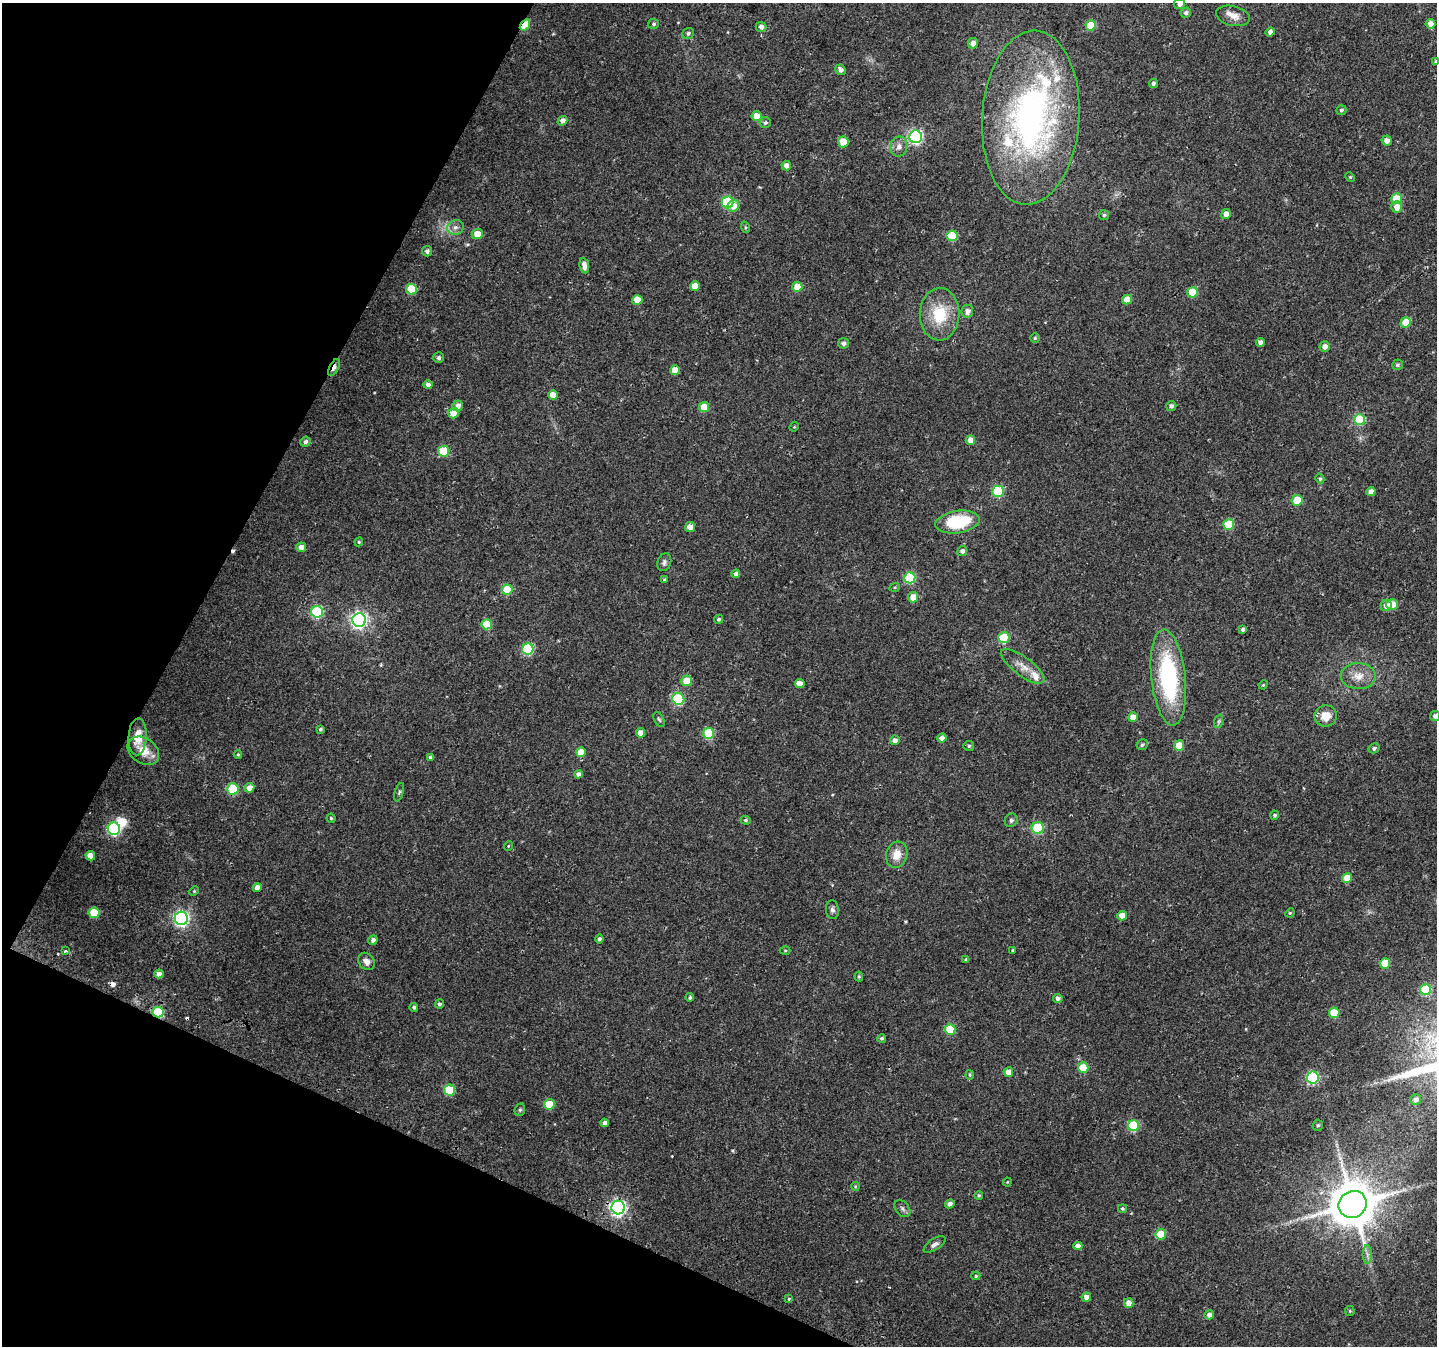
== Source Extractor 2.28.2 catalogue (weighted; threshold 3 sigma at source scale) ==
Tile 9 of 4 x 4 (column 1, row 3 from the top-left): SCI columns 23-1457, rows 1640-2983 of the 5776 x 5902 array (HDU 1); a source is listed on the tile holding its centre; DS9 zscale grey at full resolution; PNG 1439 x 1348 px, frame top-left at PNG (2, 3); each listed source drawn as its Kron ellipse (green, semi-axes under 4 px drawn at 4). Shown black and unused: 22% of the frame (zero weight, under 2 of 3 exposures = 2% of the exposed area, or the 3 px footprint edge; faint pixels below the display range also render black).
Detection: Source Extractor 2.28.2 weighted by HDU 2 'WHT'; one run over the whole footprint, this tile lists its part. Background 0.0525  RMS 0.012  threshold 0.0531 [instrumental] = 3 sigma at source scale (4.5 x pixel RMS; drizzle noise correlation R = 1.50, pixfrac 1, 0.0396/0.0396 arcsec/px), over >= 5 px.
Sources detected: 196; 1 too faint to see at this stretch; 1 inside a brighter object's white glare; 4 cosmic-ray / hot-pixel residue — neither listed nor drawn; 4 inside a brighter listed object's ellipse — not listed separately; the other 186 listed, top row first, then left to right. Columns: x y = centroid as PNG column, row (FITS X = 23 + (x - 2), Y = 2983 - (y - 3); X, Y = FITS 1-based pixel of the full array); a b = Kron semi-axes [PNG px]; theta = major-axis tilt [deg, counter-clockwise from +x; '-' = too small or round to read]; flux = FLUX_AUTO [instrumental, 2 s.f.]
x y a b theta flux
1180 4 5 5 - 5.4
1186 13 5 5 - 3.1
1233 16 17 10 -13 10
654 24 5 5 - 2.2
1430 24 5 5 - 9.3
525 25 6 4 54 41
1091 25 5 5 - 27
761 27 5 5 - 4.3
1270 32 5 4 - 4.1
688 33 6 5 - 2.9
973 43 5 5 - 7
1436 61 4 4 - 1.4
840 70 5 5 - 4.3
1153 83 5 4 - 2.7
1341 110 5 4 - 2.5
757 116 5 5 - 16
1031 118 87 48 86 410
562 121 5 4 - 5.3
765 123 5 5 - 2.4
916 137 6 6 - 230
1387 141 5 5 - 7
843 142 5 5 - 19
899 147 10 8 78 6.4
786 165 5 5 - 5.8
1350 177 5 4 - 1.3
1396 199 5 5 - 28
728 202 6 5 - 86
733 206 6 5 - 12
1397 207 5 5 - 10
1226 214 5 4 - 8.4
1104 215 5 5 - 2.2
455 227 8 7 - 4.7
745 227 6 4 -72 1.4
477 234 5 5 - 15
952 236 5 5 - 54
427 251 5 5 - 3.7
584 266 8 4 -82 8
695 286 5 4 - 15
797 287 5 5 - 18
411 289 5 5 - 49
1192 292 5 5 - 27
637 300 5 5 - 13
1127 300 5 5 - 16
967 311 6 6 - 5.8
940 314 26 20 88 45
1406 322 5 5 - 22
1035 338 5 5 - 1.6
1260 342 4 4 - 5.1
844 343 5 5 - 3.7
1325 347 5 5 - 6.4
439 358 5 5 - 2.8
1397 365 5 5 - 2.4
334 368 9 4 64 6.7
675 370 5 4 - 13
428 385 4 4 - 5.1
553 395 5 4 - 12
458 406 5 5 - 6.7
1171 406 5 5 - 3.8
704 407 5 5 - 20
453 413 5 5 - 11
1360 419 5 5 - 63
794 427 5 4 - 1.1
970 440 5 4 - 10
305 442 5 5 - 3.2
444 451 5 5 - 50
1320 479 5 4 - 1.8
998 491 5 5 - 73
1371 492 5 4 - 6.9
1297 500 5 5 - 26
958 522 22 11 8 64
1229 524 5 5 - 52
690 527 5 5 - 8
359 542 4 4 - 1.3
301 547 5 5 - 8.7
962 551 5 5 - 3.8
664 562 9 6 71 3.3
736 574 4 4 - 4
910 578 5 5 - 81
664 580 4 4 - 1.5
895 587 5 3 - 1.1
507 589 5 5 - 30
913 597 5 5 - 13
1392 604 6 5 - 15
1386 606 5 5 - 7.4
317 612 6 6 - 100
719 619 4 4 - 2.1
359 620 7 6 - 340
487 624 5 5 - 31
1243 630 4 4 - 3.1
1004 638 5 5 - 62
528 649 5 5 - 89
1023 666 26 9 -37 13
1358 676 17 13 -1 15
1168 677 48 17 -84 140
687 681 5 5 - 19
800 684 5 4 - 9.7
1263 685 4 3 - 1.1
678 699 6 6 - 100
1326 716 11 10 - 16
1435 716 5 5 - 4.4
1133 717 5 4 - 15
659 719 8 4 -61 2
1219 721 7 4 71 2.2
320 729 4 4 - 1.9
640 733 5 4 - 9.5
709 733 5 5 - 62
138 737 18 9 87 18
942 738 4 4 - 6.1
895 740 5 5 - 5.7
1142 745 6 5 - 2.5
1179 745 5 5 - 19
969 746 5 5 - 1.9
1374 748 5 4 - 2.5
143 751 17 12 -35 18
581 752 5 5 - 17
238 755 4 4 - 1.4
430 757 4 4 - 2.2
578 774 4 4 - 5.2
249 788 5 5 - 7.5
233 789 5 5 - 72
399 792 10 4 72 2
1275 815 4 4 - 2.2
331 818 4 4 - 1.5
746 820 5 4 - 1.6
1011 820 7 6 - 2.6
1038 828 6 6 - 69
114 829 6 6 - 150
508 846 5 3 - 0.98
897 855 13 10 74 14
90 856 5 4 - 10
1347 878 5 5 - 19
257 888 4 4 - 8.9
194 891 5 4 - 1.3
832 910 9 6 -83 3.6
94 913 5 5 - 44
1290 913 5 4 - 1.3
1122 916 5 4 - 12
181 918 6 6 - 260
599 939 4 4 - 2.8
373 940 5 4 - 4.1
785 950 5 3 - 1.2
1013 950 3 2 - 1
65 951 3 3 - 2.3
966 960 4 3 - 2.9
366 961 9 7 -50 6.1
1385 963 5 5 - 31
159 974 4 4 - 6.2
859 976 5 4 - 1.5
1425 990 5 5 - 61
690 997 4 4 - 1.8
1058 998 5 4 - 3.9
439 1004 4 4 - 2.6
414 1007 4 4 - 2.3
158 1012 6 5 - 59
1334 1013 5 5 - 39
950 1029 5 5 - 39
882 1038 4 4 - 1.9
1083 1068 5 5 - 33
1008 1072 5 5 - 9.3
970 1075 4 4 - 1.4
1313 1078 6 6 - 140
450 1090 5 5 - 54
1416 1100 6 5 - 4.6
550 1104 5 5 - 35
520 1110 6 5 - 1.8
605 1123 4 4 - 5.1
1318 1125 5 5 - 1.8
1133 1126 5 5 - 76
1007 1182 4 4 - 1
855 1186 4 3 - 0.98
979 1195 4 4 - 1.7
950 1204 5 4 - 4.6
1353 1204 14 13 - 4300
618 1208 7 7 - 320
902 1209 9 6 -51 3.4
1122 1209 4 4 - 1.8
1161 1234 5 5 - 39
935 1244 12 5 32 4.4
1078 1246 4 4 - 6.1
1367 1254 9 4 -90 3.3
976 1276 4 4 - 1.7
1086 1297 5 4 - 6.8
789 1299 3 3 - 2.3
1129 1303 5 4 - 9.4
1350 1311 5 4 - 1.3
1209 1315 5 4 - 5.4
Overlapping masked pixels (flux is a lower limit): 4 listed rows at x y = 525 25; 334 368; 158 1012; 618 1208
Isophote crosses this tile's border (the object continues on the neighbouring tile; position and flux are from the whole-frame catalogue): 3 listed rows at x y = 1180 4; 1436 61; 1435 716